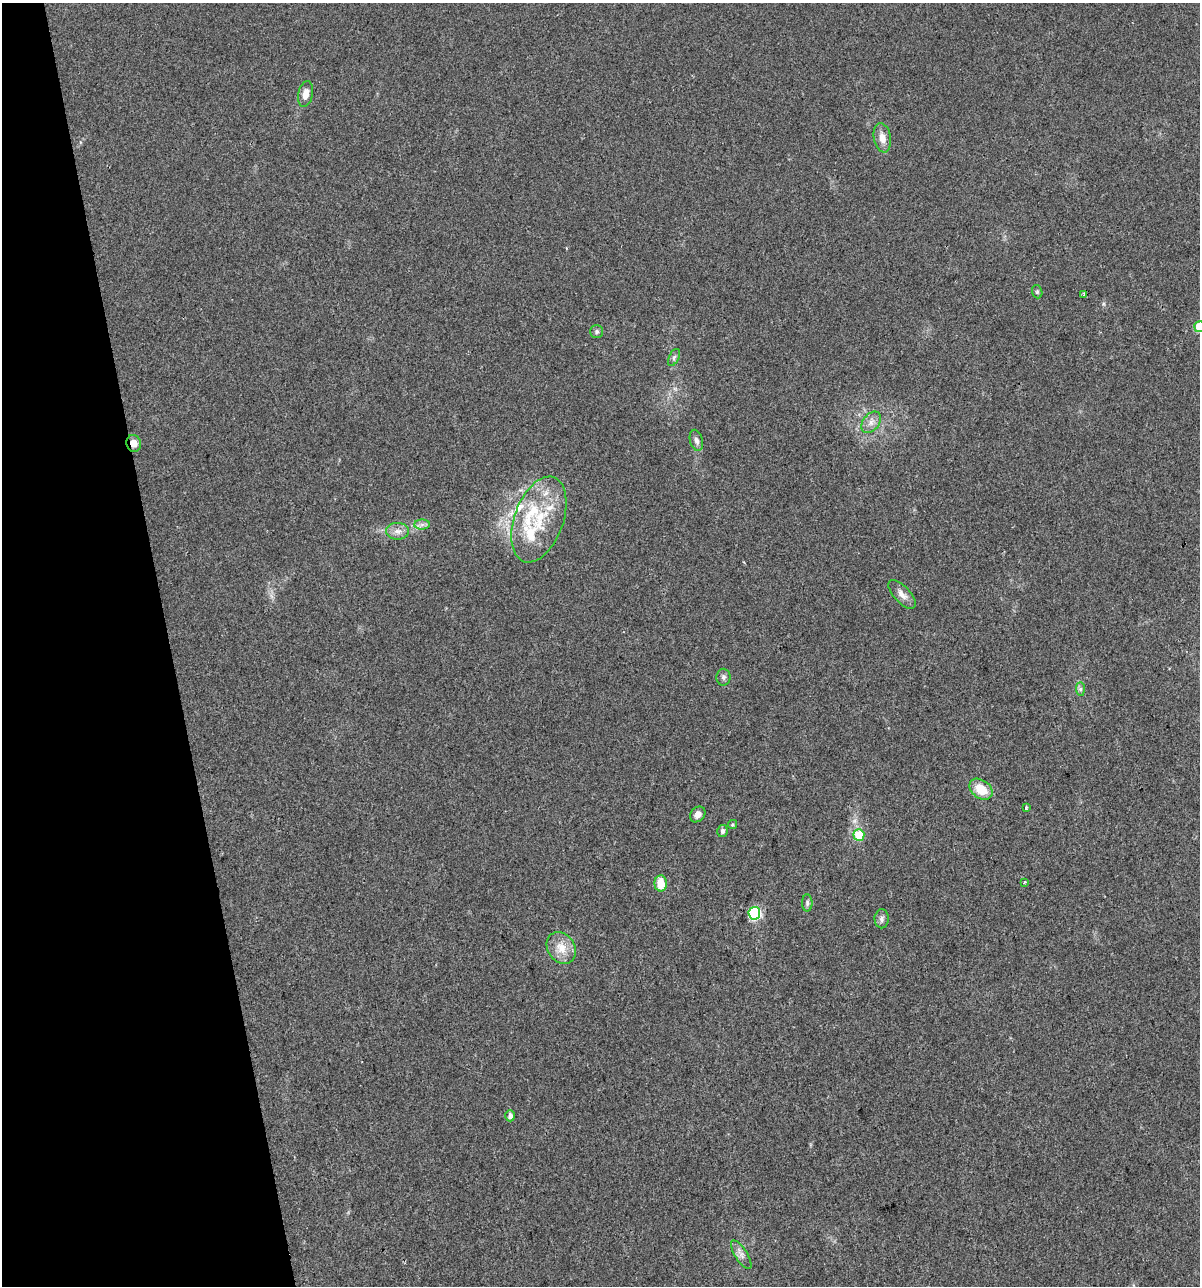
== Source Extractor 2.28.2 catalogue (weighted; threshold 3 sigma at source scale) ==
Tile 5 of 4 x 4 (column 1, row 2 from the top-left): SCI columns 95-1292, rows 2567-3850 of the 4930 x 5133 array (HDU 1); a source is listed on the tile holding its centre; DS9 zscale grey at full resolution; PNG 1202 x 1288 px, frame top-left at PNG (2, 3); each listed source drawn as its Kron ellipse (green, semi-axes under 4 px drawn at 4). Shown black and unused: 14% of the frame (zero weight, under 2 of 3 exposures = <1% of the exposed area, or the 3 px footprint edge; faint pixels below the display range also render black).
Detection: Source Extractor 2.28.2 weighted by HDU 2 'WHT'; one run over the whole footprint, this tile lists its part. Background 0.0328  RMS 0.0063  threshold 0.0282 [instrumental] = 3 sigma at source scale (4.5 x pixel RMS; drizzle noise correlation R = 1.50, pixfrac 1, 0.0396/0.0396 arcsec/px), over >= 5 px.
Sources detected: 34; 4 inside a brighter listed object's ellipse — not listed separately; the other 30 listed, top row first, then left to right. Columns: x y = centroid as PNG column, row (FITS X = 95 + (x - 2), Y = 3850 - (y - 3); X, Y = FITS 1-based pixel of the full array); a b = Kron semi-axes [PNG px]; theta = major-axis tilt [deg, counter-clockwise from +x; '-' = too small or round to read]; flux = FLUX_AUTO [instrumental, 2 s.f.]
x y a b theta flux
306 94 13 7 79 5.3
882 138 15 8 -79 5.9
1037 292 7 5 -70 1
1084 294 4 3 - 1.8
1199 327 5 5 - 22
597 332 6 6 - 1.4
674 357 9 5 64 1.6
871 422 12 8 53 4.1
696 440 11 6 -76 2.4
134 443 8 7 - 5.2
539 520 45 24 70 39
422 525 8 5 1 2
398 531 11 8 0 4
902 594 18 8 -47 4.5
723 677 8 7 - 1.8
1080 689 7 4 -89 1.2
981 789 13 9 -37 12
1026 807 3 3 - 1.2
698 814 8 7 - 3.4
732 824 5 4 - 0.9
722 831 6 5 - 1.8
859 835 6 5 - 25
1024 882 4 3 - 1.4
661 883 8 6 -88 11
807 903 8 5 89 1.6
754 913 6 6 - 86
882 919 9 7 87 2.1
561 948 17 13 -56 9.5
510 1116 5 5 - 2.6
741 1255 16 6 -58 3.4
Overlapping masked pixels (flux is a lower limit): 1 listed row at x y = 134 443
Isophote crosses this tile's border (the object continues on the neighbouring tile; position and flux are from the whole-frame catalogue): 1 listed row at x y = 1199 327